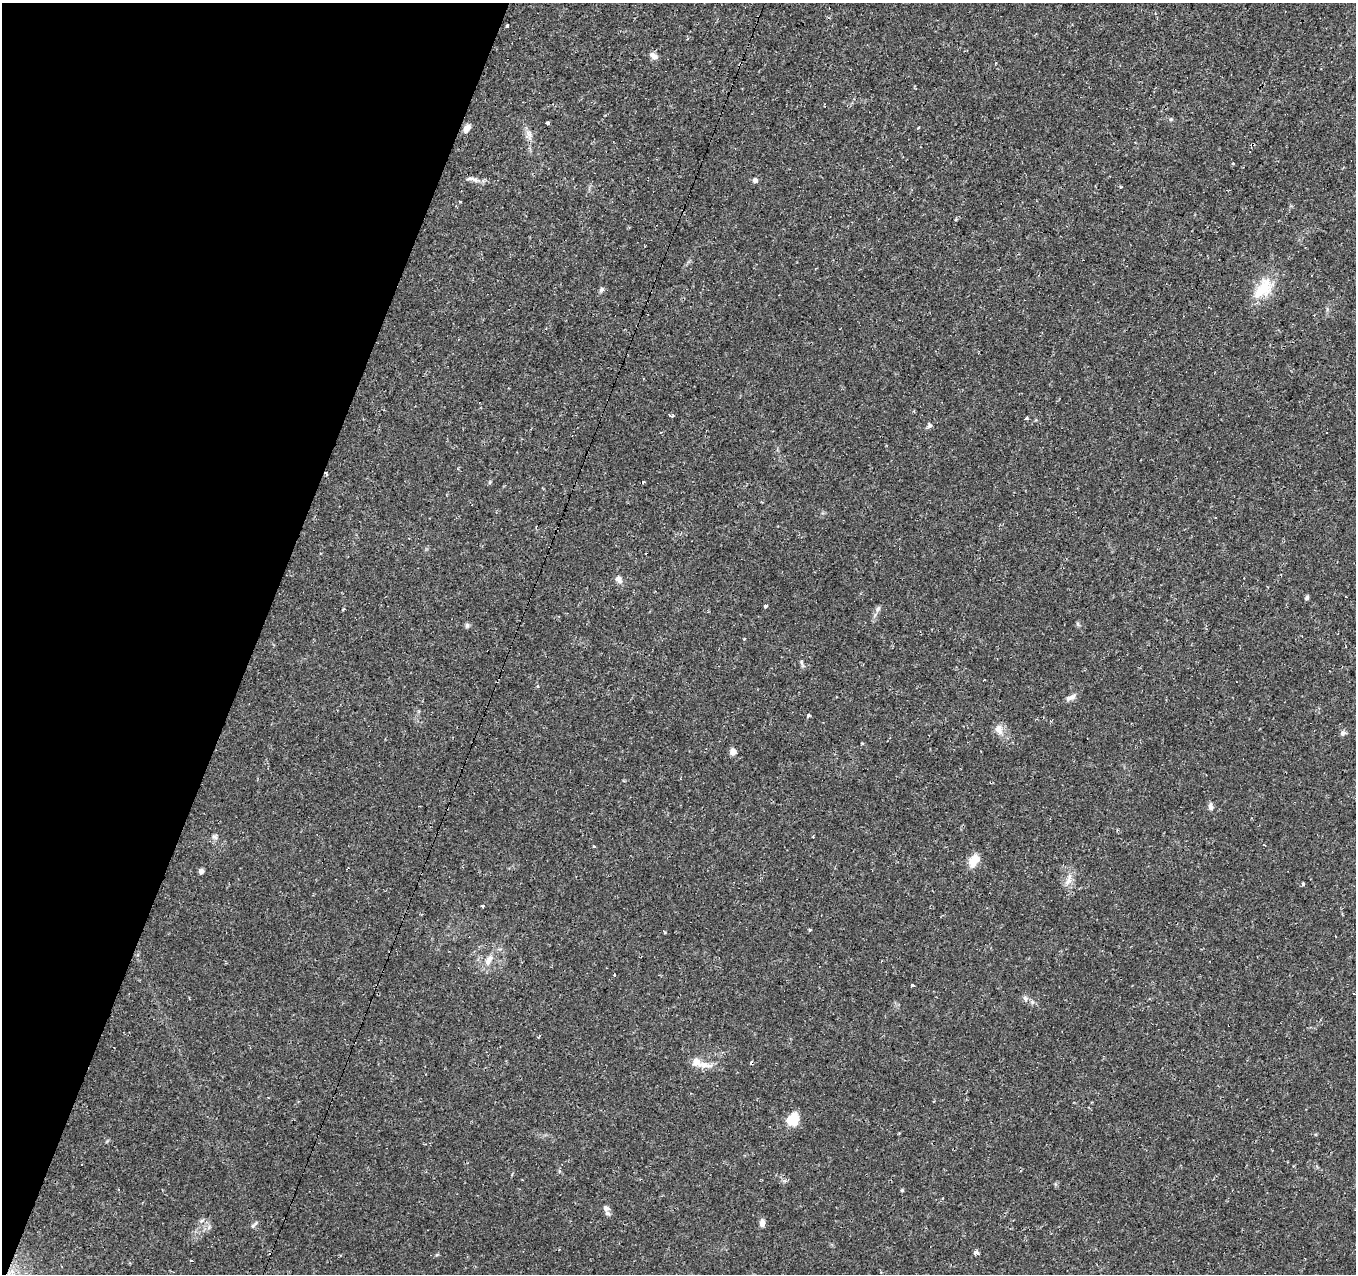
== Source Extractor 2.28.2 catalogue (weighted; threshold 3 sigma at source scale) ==
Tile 9 of 4 x 4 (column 1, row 3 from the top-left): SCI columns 1-1354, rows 1483-2754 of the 5423 x 5573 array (HDU 1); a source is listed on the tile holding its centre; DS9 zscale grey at full resolution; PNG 1358 x 1276 px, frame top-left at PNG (2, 3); no overlay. Shown black and unused: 19% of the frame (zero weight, under 2 of 3 exposures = <1% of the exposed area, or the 3 px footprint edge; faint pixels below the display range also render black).
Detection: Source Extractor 2.28.2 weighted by HDU 2 'WHT'; one run over the whole footprint, this tile lists its part. Background 0.0479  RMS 0.0037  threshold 0.0166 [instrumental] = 3 sigma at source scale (4.5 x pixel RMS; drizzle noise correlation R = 1.50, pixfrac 1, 0.0396/0.0396 arcsec/px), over >= 5 px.
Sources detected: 70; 10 cosmic-ray / hot-pixel residue — not listed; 1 inside a brighter listed object's ellipse — not listed separately; the other 59 listed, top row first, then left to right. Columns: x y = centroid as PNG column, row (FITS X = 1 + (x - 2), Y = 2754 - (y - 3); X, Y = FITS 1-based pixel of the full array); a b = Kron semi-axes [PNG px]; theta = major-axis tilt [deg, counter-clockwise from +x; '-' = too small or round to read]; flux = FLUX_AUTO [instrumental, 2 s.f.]
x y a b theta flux
506 27 4 3 - 3.6
653 56 11 6 -31 1.9
1171 119 5 5 - 0.54
547 123 3 3 - 4.4
467 128 9 6 54 2.4
918 128 5 3 - 0.27
528 134 11 9 -61 2.1
1233 163 3 3 - 2.2
475 180 11 5 -30 1.5
755 180 5 5 - 1.4
956 220 4 4 - 0.43
1263 288 32 18 51 11
601 289 7 5 39 0.82
672 416 4 3 - 0.52
1026 418 4 3 - 6.9
930 426 6 6 - 0.74
326 474 5 3 - 0.83
490 482 6 4 71 0.42
642 482 3 3 - 1.1
1215 517 3 2 - 0.62
619 579 9 7 -61 1.9
1307 598 5 4 - 1
766 606 4 3 - 1
344 609 4 3 - 0.36
878 609 7 5 44 0.87
1078 624 6 4 -70 0.54
467 625 7 5 -88 0.73
745 639 3 3 - 0.39
802 663 13 3 -68 0.69
1070 697 16 6 21 1.7
809 715 5 3 - 0.56
999 729 15 11 -72 3.1
1342 733 8 7 - 0.91
862 743 3 3 - 0.88
733 751 7 6 - 2.2
1210 806 10 6 -89 1.3
215 837 7 6 - 0.99
594 846 3 3 - 0.37
974 860 16 9 60 4.8
201 871 5 5 - 1.3
1069 879 19 7 68 2.9
1303 884 4 3 - 0.59
482 906 4 3 - 0.46
809 930 3 3 - 0.75
488 961 14 8 61 2.8
615 975 3 3 - 1.2
912 985 4 3 - 2.3
1354 993 3 2 - 0.37
1025 998 9 6 -59 1.1
1032 1002 7 4 -72 0.66
705 1065 23 8 -7 3.7
792 1119 11 9 40 11
902 1190 5 4 - 0.39
606 1208 9 8 - 1.7
255 1223 8 4 45 0.78
762 1223 9 6 86 1.6
976 1252 4 4 - 7.8
437 1254 6 4 4 0.39
191 1261 4 2 - 0.46
Overlapping masked pixels (flux is a lower limit): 1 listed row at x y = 326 474